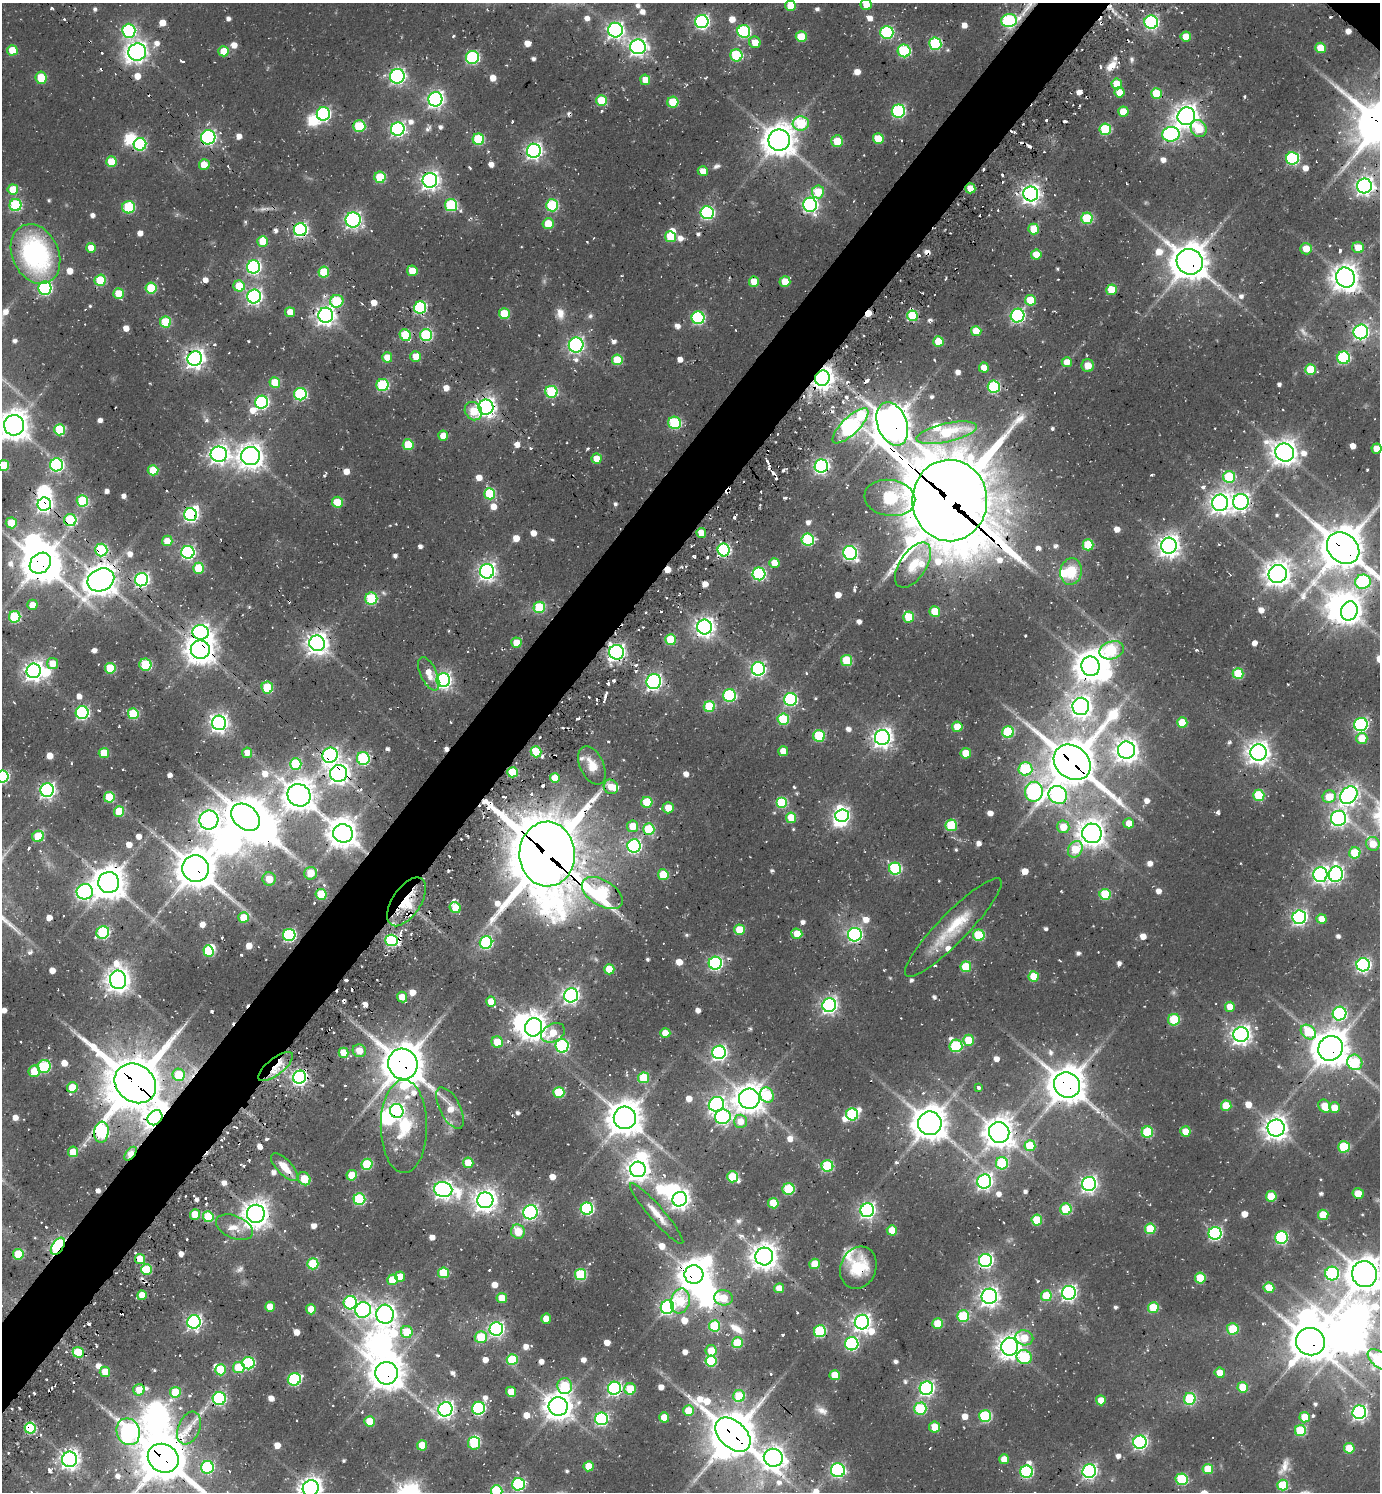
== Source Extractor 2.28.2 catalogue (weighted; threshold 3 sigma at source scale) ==
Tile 7 of 4 x 4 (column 3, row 2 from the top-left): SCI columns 3055-4432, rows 3011-4500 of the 5997 x 5989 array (HDU 1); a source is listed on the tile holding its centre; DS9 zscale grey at full resolution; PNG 1382 x 1494 px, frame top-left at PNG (2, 3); each listed source drawn as its Kron ellipse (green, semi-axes under 4 px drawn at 4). Shown black and unused: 5% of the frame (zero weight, under 2 of 3 exposures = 3% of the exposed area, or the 3 px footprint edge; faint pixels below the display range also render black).
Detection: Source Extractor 2.28.2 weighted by HDU 2 'WHT'; one run over the whole footprint, this tile lists its part. Background 0.0743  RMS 0.0087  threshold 0.0391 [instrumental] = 3 sigma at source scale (4.5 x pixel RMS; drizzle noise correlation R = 1.50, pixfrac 1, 0.05/0.05 arcsec/px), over >= 5 px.
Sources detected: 912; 6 too faint to see at this stretch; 38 inside a brighter object's white glare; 35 cosmic-ray / hot-pixel residue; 4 long thin detections or spike segments (spike, bleed or trail) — neither listed nor drawn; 14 inside a brighter listed object's ellipse — not listed separately; of the other 815, all 500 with FLUX_AUTO >= 12.1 (the completeness limit of this list) listed and drawn (315 fainter detections not listed), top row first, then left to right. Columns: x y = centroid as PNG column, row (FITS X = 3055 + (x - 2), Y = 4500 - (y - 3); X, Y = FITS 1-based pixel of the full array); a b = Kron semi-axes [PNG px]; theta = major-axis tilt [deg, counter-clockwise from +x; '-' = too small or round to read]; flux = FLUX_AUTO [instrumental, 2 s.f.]
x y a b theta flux
866 5 5 5 - 13
791 6 5 5 - 20
702 21 6 6 - 210
1009 21 8 6 10 120
1151 22 7 6 - 160
615 30 7 7 - 330
129 31 7 6 - 150
744 31 6 6 - 110
887 32 6 6 - 110
801 37 5 5 - 31
1186 37 5 5 - 20
755 42 6 5 - 15
935 44 6 6 - 99
638 47 7 7 - 380
1321 48 5 5 - 24
12 50 5 5 - 25
223 51 5 5 - 19
904 51 6 6 - 89
137 52 9 8 - 510
736 55 6 6 - 70
472 57 6 6 - 120
397 76 7 7 - 260
41 78 6 5 - 33
645 80 5 5 - 13
1117 84 5 5 - 23
1119 92 5 5 - 14
1156 93 5 5 - 32
435 99 7 7 - 330
602 101 5 5 - 40
673 102 5 5 - 37
898 111 7 6 - 120
1123 112 5 5 - 22
323 114 7 6 - 150
1186 116 9 8 - 820
801 123 8 7 - 56
359 126 6 6 - 50
398 129 7 6 - 250
1105 129 6 5 - 68
1199 129 9 7 -54 27
1171 134 9 7 6 220
208 137 7 7 - 210
478 139 6 5 - 62
878 139 5 5 - 26
779 140 11 10 - 1500
837 141 6 5 - 27
140 144 6 6 - 100
534 151 7 7 - 330
1292 158 6 6 - 110
111 162 5 5 - 28
204 164 5 5 - 21
703 171 5 5 - 13
380 177 5 5 - 39
430 180 7 7 - 450
1364 186 7 7 - 410
970 188 5 5 - 18
13 189 5 5 - 29
818 192 6 6 - 27
1031 194 7 7 - 510
16 205 6 6 - 91
451 205 6 6 - 82
552 205 6 6 - 80
810 205 7 7 - 260
129 207 6 6 - 66
707 213 6 6 - 160
1087 218 5 5 - 59
353 220 7 7 - 270
548 224 5 5 - 23
1034 229 5 5 - 27
300 230 6 6 - 210
670 237 5 5 - 31
263 241 5 5 - 25
1358 247 6 5 - 16
91 248 5 5 - 16
1306 249 6 5 - 13
35 254 31 23 -65 170
1036 255 5 5 - 19
1190 262 13 12 - 2100
253 267 6 6 - 200
412 271 5 5 - 21
324 272 5 5 - 42
1345 278 10 9 - 1000
100 280 5 5 - 48
754 282 5 5 - 23
785 282 5 5 - 20
239 286 5 5 - 28
45 288 7 6 - 160
151 288 5 5 - 49
1111 290 5 5 - 28
118 293 5 5 - 24
254 297 7 7 - 280
1030 300 5 5 - 27
337 301 7 6 - 48
420 308 6 6 - 120
290 312 5 5 - 15
504 314 5 5 - 36
326 315 7 7 - 530
913 316 5 5 - 57
1018 316 7 6 - 190
698 318 6 6 - 120
166 322 5 5 - 49
976 331 5 5 - 21
1361 332 7 7 - 230
405 335 6 5 - 53
426 335 6 6 - 93
938 341 5 5 - 24
576 345 7 7 - 250
415 356 5 5 - 16
387 357 5 5 - 16
195 358 7 7 - 550
1344 358 6 6 - 110
617 360 5 5 - 34
1067 362 5 5 - 13
1088 365 6 6 - 14
984 368 5 5 - 14
1310 369 5 5 - 32
822 378 8 7 - 700
275 383 5 5 - 28
382 385 6 6 - 91
994 387 6 6 - 98
551 392 6 6 - 84
300 394 6 6 - 110
262 402 6 6 - 160
486 407 7 7 - 490
473 411 9 8 - 21
675 423 6 6 - 85
892 424 22 14 -69 2200
14 425 10 10 - 1300
850 426 23 8 44 410
59 430 5 5 - 51
947 433 31 9 13 56
443 436 5 5 - 14
408 445 5 5 - 35
1377 448 5 5 - 14
1285 452 9 8 - 930
219 454 8 7 - 460
251 456 9 9 - 940
597 459 5 5 - 15
4 465 5 5 - 30
57 465 6 6 - 160
821 466 7 6 - 250
153 470 5 5 - 30
1229 477 6 6 - 63
490 494 5 5 - 55
890 498 25 18 -9 140
950 500 41 37 -88 9900
82 501 6 5 - 64
337 502 5 5 - 26
1241 502 8 7 - 410
1220 503 8 8 - 580
44 504 7 6 - 310
190 515 6 6 - 230
70 520 6 6 - 67
11 523 5 5 - 29
701 533 5 5 - 14
808 540 6 6 - 93
167 541 5 5 - 16
1088 545 5 5 - 40
1169 546 8 8 - 710
1343 548 17 14 -41 3600
101 550 6 6 - 85
724 550 6 6 - 140
188 552 6 6 - 190
850 553 7 6 - 220
40 563 11 9 42 1900
774 563 5 5 - 13
913 565 25 13 57 25
199 568 5 5 - 39
487 571 7 7 - 400
1071 572 13 10 81 26
759 574 6 6 - 130
1278 574 9 9 - 890
101 580 14 11 25 1500
141 580 7 6 - 240
1363 582 8 7 - 97
371 599 6 6 - 74
32 605 5 5 - 12
539 607 6 5 - 51
1349 611 10 8 69 880
935 612 5 5 - 27
15 617 6 5 - 76
909 617 5 5 - 35
704 627 7 7 - 550
200 632 8 7 - 400
670 640 5 5 - 39
317 643 8 8 - 710
516 643 5 5 - 17
200 650 9 9 - 1200
1112 650 12 9 17 65
617 652 7 7 - 360
847 660 5 5 - 44
52 663 5 5 - 15
145 665 6 6 - 57
1090 666 10 9 - 1200
110 668 5 5 - 39
758 669 7 6 - 250
34 671 7 7 - 550
1238 673 5 5 - 41
429 674 18 8 -65 14
443 680 7 6 - 320
654 682 7 7 - 240
267 687 6 5 - 50
730 695 6 6 - 110
791 699 6 6 - 120
709 706 5 5 - 54
1081 706 9 8 - 670
82 713 6 6 - 160
133 714 5 5 - 59
783 719 6 5 - 60
219 723 7 7 - 430
1182 723 5 5 - 30
1361 724 7 6 - 200
957 727 5 5 - 20
1008 732 6 6 - 73
819 736 6 6 - 59
882 737 7 7 - 570
1362 738 5 5 - 21
1126 750 8 8 - 710
783 751 5 5 - 13
536 752 5 5 - 48
1258 752 8 8 - 780
104 753 5 5 - 28
247 753 5 5 - 12
966 753 5 5 - 22
330 755 8 7 - 260
363 758 6 6 - 110
1072 762 20 16 -40 3600
296 764 6 6 - 59
592 765 20 11 -64 19
1025 769 7 6 - 74
512 772 5 5 - 39
339 773 8 8 - 530
2 777 6 6 - 120
555 778 5 5 - 17
611 787 7 7 - 15
47 790 7 6 - 290
1034 792 10 9 - 230
299 795 12 11 - 1400
1058 795 9 8 - 200
1259 795 5 5 - 51
1349 795 10 7 45 450
109 797 5 5 - 37
1329 797 6 6 - 23
647 802 5 5 - 37
782 802 5 5 - 63
668 808 5 5 - 14
119 811 5 5 - 30
842 816 7 6 - 240
246 817 16 11 -40 2500
791 818 5 5 - 25
1339 818 7 7 - 290
209 820 9 9 - 600
1129 823 5 5 - 13
951 825 6 5 - 57
633 826 6 5 - 20
1063 827 6 6 - 19
649 829 6 5 - 51
343 833 10 9 - 1200
1092 833 10 9 - 1000
38 836 6 5 - 38
1373 844 7 6 - 18
634 846 6 6 - 190
1075 849 9 7 59 26
1355 853 6 5 - 36
547 854 32 27 -88 6800
196 869 13 13 - 2300
895 869 6 6 - 110
310 873 6 6 - 18
1336 874 8 7 - 260
663 875 5 5 - 28
1320 875 7 7 - 320
269 879 6 6 - 16
109 883 10 10 - 1600
85 892 8 7 - 240
602 893 22 13 -31 110
321 894 5 5 - 40
1105 894 5 5 - 53
407 902 28 14 57 32
455 908 6 5 - 32
1299 917 7 6 - 240
243 918 5 5 - 23
1321 919 5 5 - 14
953 928 67 14 46 44
740 930 5 5 - 30
103 932 6 6 - 100
797 934 5 5 - 21
289 935 6 6 - 150
855 935 7 7 - 220
979 935 6 5 - 54
392 940 6 5 - 110
486 942 6 6 - 100
208 951 6 5 - 41
715 963 6 6 - 180
1363 965 6 6 - 230
966 967 5 5 - 39
609 969 5 5 - 26
1034 977 5 5 - 27
118 980 9 8 - 920
571 995 7 7 - 310
402 997 5 5 - 14
491 1002 5 5 - 18
829 1005 7 6 - 310
1230 1007 5 5 - 16
1339 1014 7 7 - 150
1174 1020 6 6 - 44
533 1027 9 8 - 980
1308 1032 8 6 -39 42
553 1033 12 8 27 22
665 1033 5 5 - 15
1241 1034 7 7 - 520
969 1040 5 5 - 30
497 1042 6 5 - 22
562 1046 7 6 - 130
956 1046 6 6 - 73
1331 1048 13 12 - 2000
359 1051 6 6 - 15
719 1052 7 6 - 260
343 1053 5 5 - 20
1355 1062 8 7 - 71
403 1064 15 14 - 2600
44 1066 6 6 - 74
276 1067 21 8 38 21
34 1071 6 5 - 22
179 1075 6 6 - 42
300 1077 7 6 - 290
644 1078 5 5 - 47
135 1083 22 18 -38 5400
1067 1085 13 12 - 2200
72 1087 5 5 - 27
978 1087 4 3 - 14
559 1092 5 5 - 40
767 1095 8 6 -61 53
749 1099 10 10 - 1200
716 1104 8 7 - 310
1226 1106 5 5 - 32
1325 1106 7 5 -55 17
1334 1107 5 5 - 13
450 1108 23 10 -63 17
397 1111 7 6 - 200
852 1114 6 6 - 92
723 1117 8 7 - 200
155 1118 8 6 49 560
625 1118 11 11 - 1800
740 1121 6 6 - 14
930 1123 12 11 - 1700
404 1126 47 23 -90 58
1276 1128 8 8 - 790
1185 1131 5 5 - 16
101 1132 10 7 83 120
999 1132 10 10 - 1300
1147 1132 6 5 - 56
1030 1146 5 5 - 40
1344 1147 6 6 - 44
73 1152 5 5 - 17
130 1154 8 4 52 33
468 1163 5 5 - 22
1002 1163 6 6 - 69
367 1164 5 5 - 53
827 1166 6 6 - 69
284 1167 18 7 -47 15
638 1169 8 8 - 740
352 1175 5 5 - 27
732 1177 5 5 - 41
304 1179 7 5 -52 23
984 1182 7 7 - 290
1089 1184 7 7 - 330
788 1189 6 6 - 64
443 1190 9 7 -10 440
1358 1193 6 5 - 17
1271 1196 5 5 - 30
359 1199 6 5 - 78
680 1199 7 7 - 500
485 1200 8 8 - 770
773 1203 5 5 - 25
587 1209 6 6 - 140
1066 1209 6 5 - 52
867 1210 7 6 - 310
530 1212 7 7 - 230
195 1214 5 5 - 18
256 1214 9 9 - 1000
657 1214 40 7 -49 14
1323 1215 5 5 - 28
208 1217 5 5 - 52
1037 1220 5 5 - 36
235 1227 20 11 -23 12
1150 1229 5 5 - 40
892 1230 5 5 - 18
518 1232 7 7 - 23
1215 1233 6 6 - 180
1281 1238 6 6 - 110
58 1246 9 5 54 170
18 1254 5 5 - 33
764 1256 9 9 - 1000
140 1259 5 5 - 20
985 1260 6 6 - 250
313 1264 5 5 - 50
815 1264 5 5 - 27
858 1268 22 18 68 37
146 1270 5 5 - 36
444 1273 5 5 - 44
1332 1273 7 7 - 120
1364 1274 13 12 - 1900
580 1275 5 5 - 68
694 1275 9 9 - 1300
400 1276 5 5 - 12
1200 1278 5 5 - 39
392 1280 5 5 - 28
779 1288 5 5 - 13
1269 1288 5 5 - 24
1069 1293 7 7 - 310
142 1295 5 4 - 16
989 1296 8 7 - 480
1046 1296 5 5 - 35
502 1298 5 5 - 22
723 1298 9 7 -6 25
680 1301 12 9 76 49
350 1303 7 6 - 110
270 1307 5 5 - 14
667 1307 7 6 - 200
1153 1308 5 5 - 41
311 1309 5 5 - 19
363 1310 8 8 - 250
385 1314 9 8 - 620
963 1316 6 6 - 57
546 1319 5 5 - 13
194 1322 7 6 - 250
862 1322 7 7 - 420
938 1324 5 5 - 34
714 1326 5 5 - 57
496 1329 7 6 - 260
1233 1329 6 5 - 35
820 1331 6 6 - 85
407 1332 6 6 - 31
481 1337 6 6 - 33
1024 1338 9 7 -13 22
1310 1342 14 13 - 2300
737 1343 5 5 - 42
852 1344 7 6 - 140
1010 1347 9 8 - 850
711 1351 6 5 - 17
78 1352 5 5 - 28
1024 1357 8 7 - 60
512 1360 5 5 - 45
1379 1360 13 7 -38 87
711 1361 5 5 - 57
248 1363 6 6 - 100
239 1368 6 5 - 41
221 1370 5 5 - 40
105 1372 5 5 - 16
386 1373 11 11 - 1700
1220 1373 5 5 - 15
835 1375 5 5 - 22
294 1379 7 6 - 120
565 1386 8 7 - 60
1243 1387 5 5 - 25
614 1388 6 6 - 200
926 1388 7 6 - 250
630 1389 6 5 - 31
139 1390 6 5 - 16
175 1392 5 5 - 29
511 1392 5 5 - 21
739 1396 6 6 - 39
219 1399 6 6 - 140
1190 1399 6 6 - 66
1101 1400 5 5 - 15
558 1406 9 9 - 1200
478 1408 6 6 - 150
445 1409 7 7 - 360
920 1409 6 6 - 77
688 1411 5 5 - 24
1359 1412 7 6 - 270
985 1416 6 6 - 93
664 1417 5 5 - 19
1305 1417 5 5 - 26
601 1419 6 6 - 160
370 1421 5 5 - 23
935 1427 5 5 - 22
30 1428 5 5 - 79
189 1428 17 11 68 15
1300 1430 5 5 - 53
128 1432 14 11 -69 290
733 1435 21 13 -44 3100
1140 1442 6 6 - 240
474 1443 6 6 - 59
422 1445 5 5 - 23
1349 1448 5 5 - 28
163 1458 16 14 -32 3700
773 1458 9 9 - 720
69 1459 7 7 - 500
1004 1459 5 5 - 13
588 1466 5 5 - 19
207 1467 6 6 - 100
1208 1469 5 5 - 31
838 1470 7 7 - 150
1089 1471 7 6 - 260
1027 1472 6 6 - 120
1182 1479 6 6 - 74
518 1484 6 6 - 120
1283 1485 5 5 - 49
311 1488 8 8 - 680
497 1491 6 6 - 90
Overlapping masked pixels (flux is a lower limit): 70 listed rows (the first 20) at x y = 1009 21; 1151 22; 1186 116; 208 137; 140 144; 430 180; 1364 186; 970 188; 1031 194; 810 205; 300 230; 1190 262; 420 308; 326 315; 822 378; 486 407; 892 424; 153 470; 950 500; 44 504
Isophote crosses this tile's border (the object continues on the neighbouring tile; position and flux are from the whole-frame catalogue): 12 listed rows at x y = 866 5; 791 6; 14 425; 1377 448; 4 465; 1343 548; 1363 582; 2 777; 1364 1274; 1379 1360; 311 1488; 497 1491